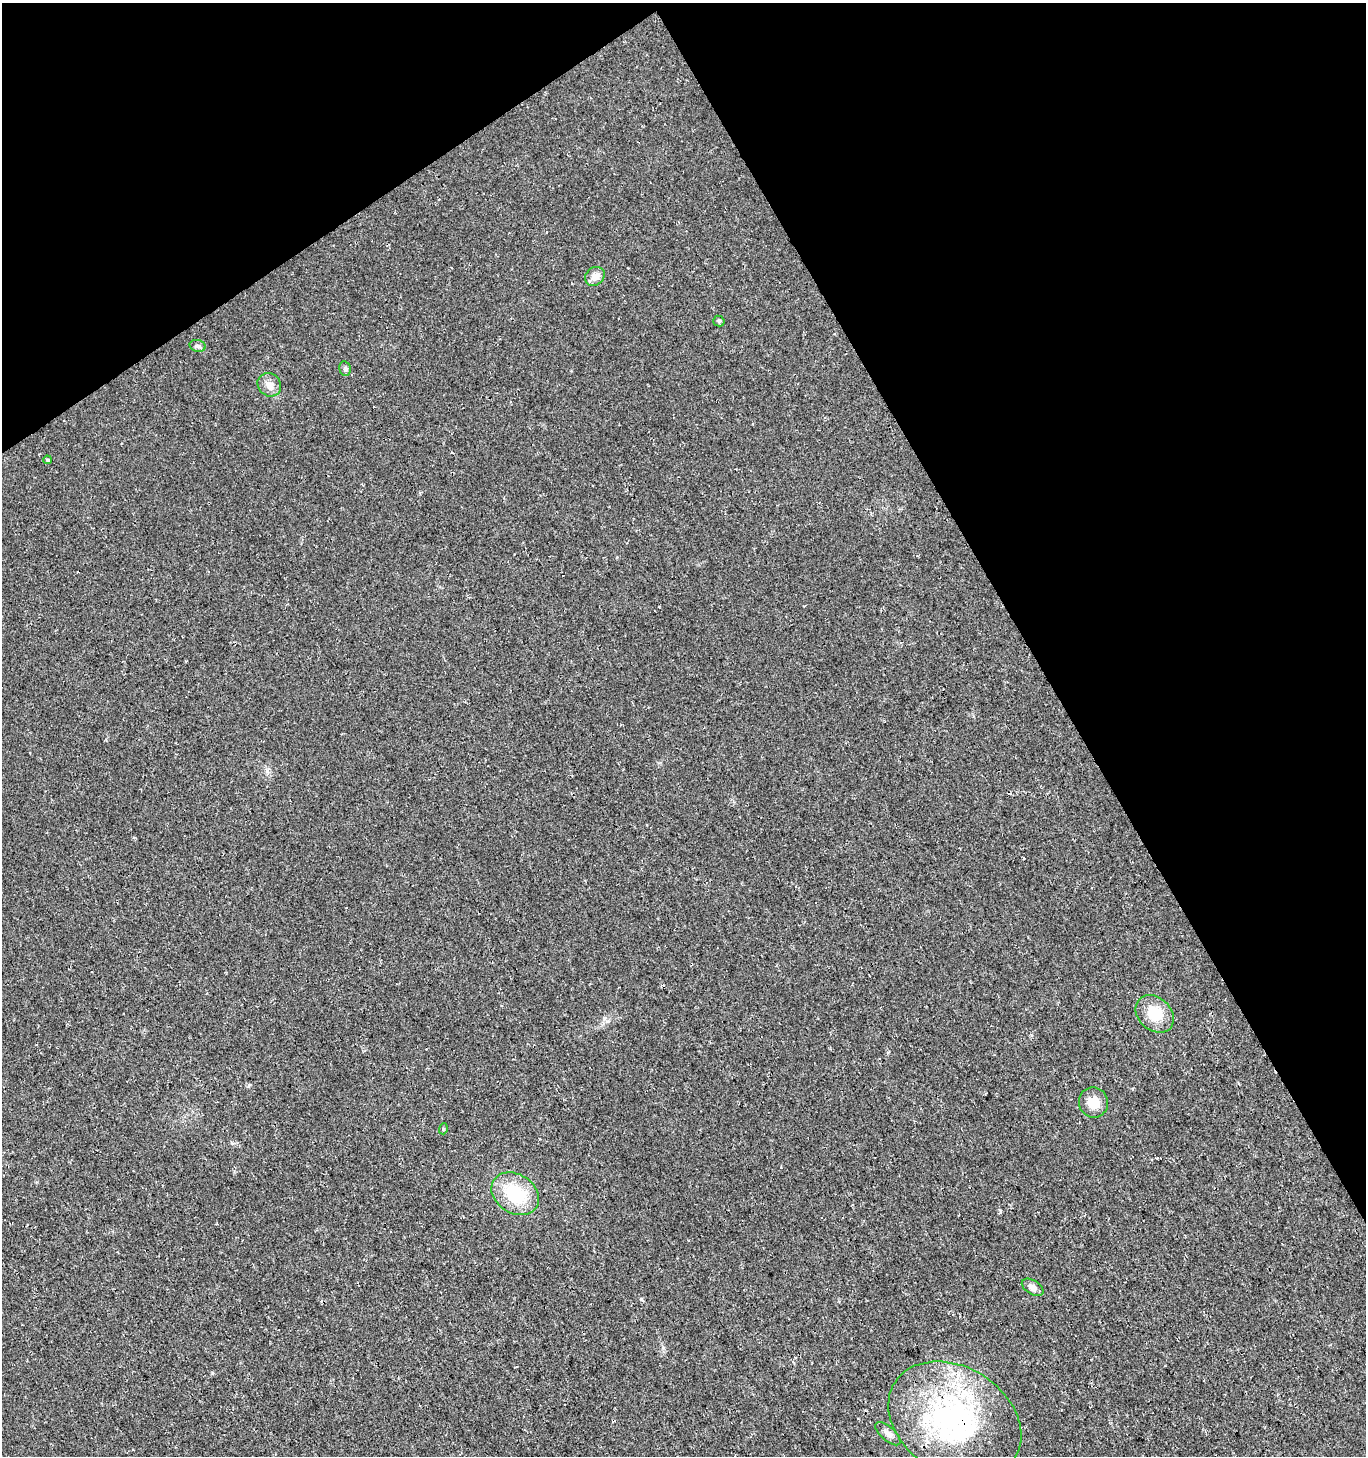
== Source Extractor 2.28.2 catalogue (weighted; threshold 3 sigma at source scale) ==
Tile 3 of 4 x 4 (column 3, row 1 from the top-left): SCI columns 2934-4297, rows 4413-5866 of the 5806 x 5921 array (HDU 1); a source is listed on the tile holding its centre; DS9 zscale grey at full resolution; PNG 1368 x 1458 px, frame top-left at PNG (2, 3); each listed source drawn as its Kron ellipse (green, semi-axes under 4 px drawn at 4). Shown black and unused: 30% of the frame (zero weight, under 3 of 4 exposures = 5% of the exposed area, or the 3 px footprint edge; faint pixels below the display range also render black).
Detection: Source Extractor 2.28.2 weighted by HDU 2 'WHT'; one run over the whole footprint, this tile lists its part. Background 0.0165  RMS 0.007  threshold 0.0317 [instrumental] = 3 sigma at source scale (4.5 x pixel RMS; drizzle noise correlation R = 1.50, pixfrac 1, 0.0396/0.0396 arcsec/px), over >= 5 px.
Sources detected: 13; all 13 listed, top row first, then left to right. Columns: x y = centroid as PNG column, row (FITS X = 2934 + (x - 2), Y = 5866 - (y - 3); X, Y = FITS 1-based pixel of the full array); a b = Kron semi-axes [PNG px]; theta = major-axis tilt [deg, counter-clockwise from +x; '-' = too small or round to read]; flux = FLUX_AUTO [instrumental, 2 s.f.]
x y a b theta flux
595 276 10 8 39 5.7
719 321 6 5 - 1.4
198 346 8 6 -16 1.9
345 369 7 5 -77 1.7
269 385 12 11 - 5.4
47 460 4 3 - 0.87
1155 1014 21 16 -43 19
1093 1102 15 14 - 11
443 1129 5 3 - 0.83
515 1194 25 19 -32 35
1033 1287 12 7 -33 3.6
955 1420 71 53 -33 150
888 1434 16 6 -41 3.6
Overlapping masked pixels (flux is a lower limit): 1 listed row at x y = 955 1420
Unlisted compact peaks at least as high as the median listed source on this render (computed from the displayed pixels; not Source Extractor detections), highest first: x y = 212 1373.